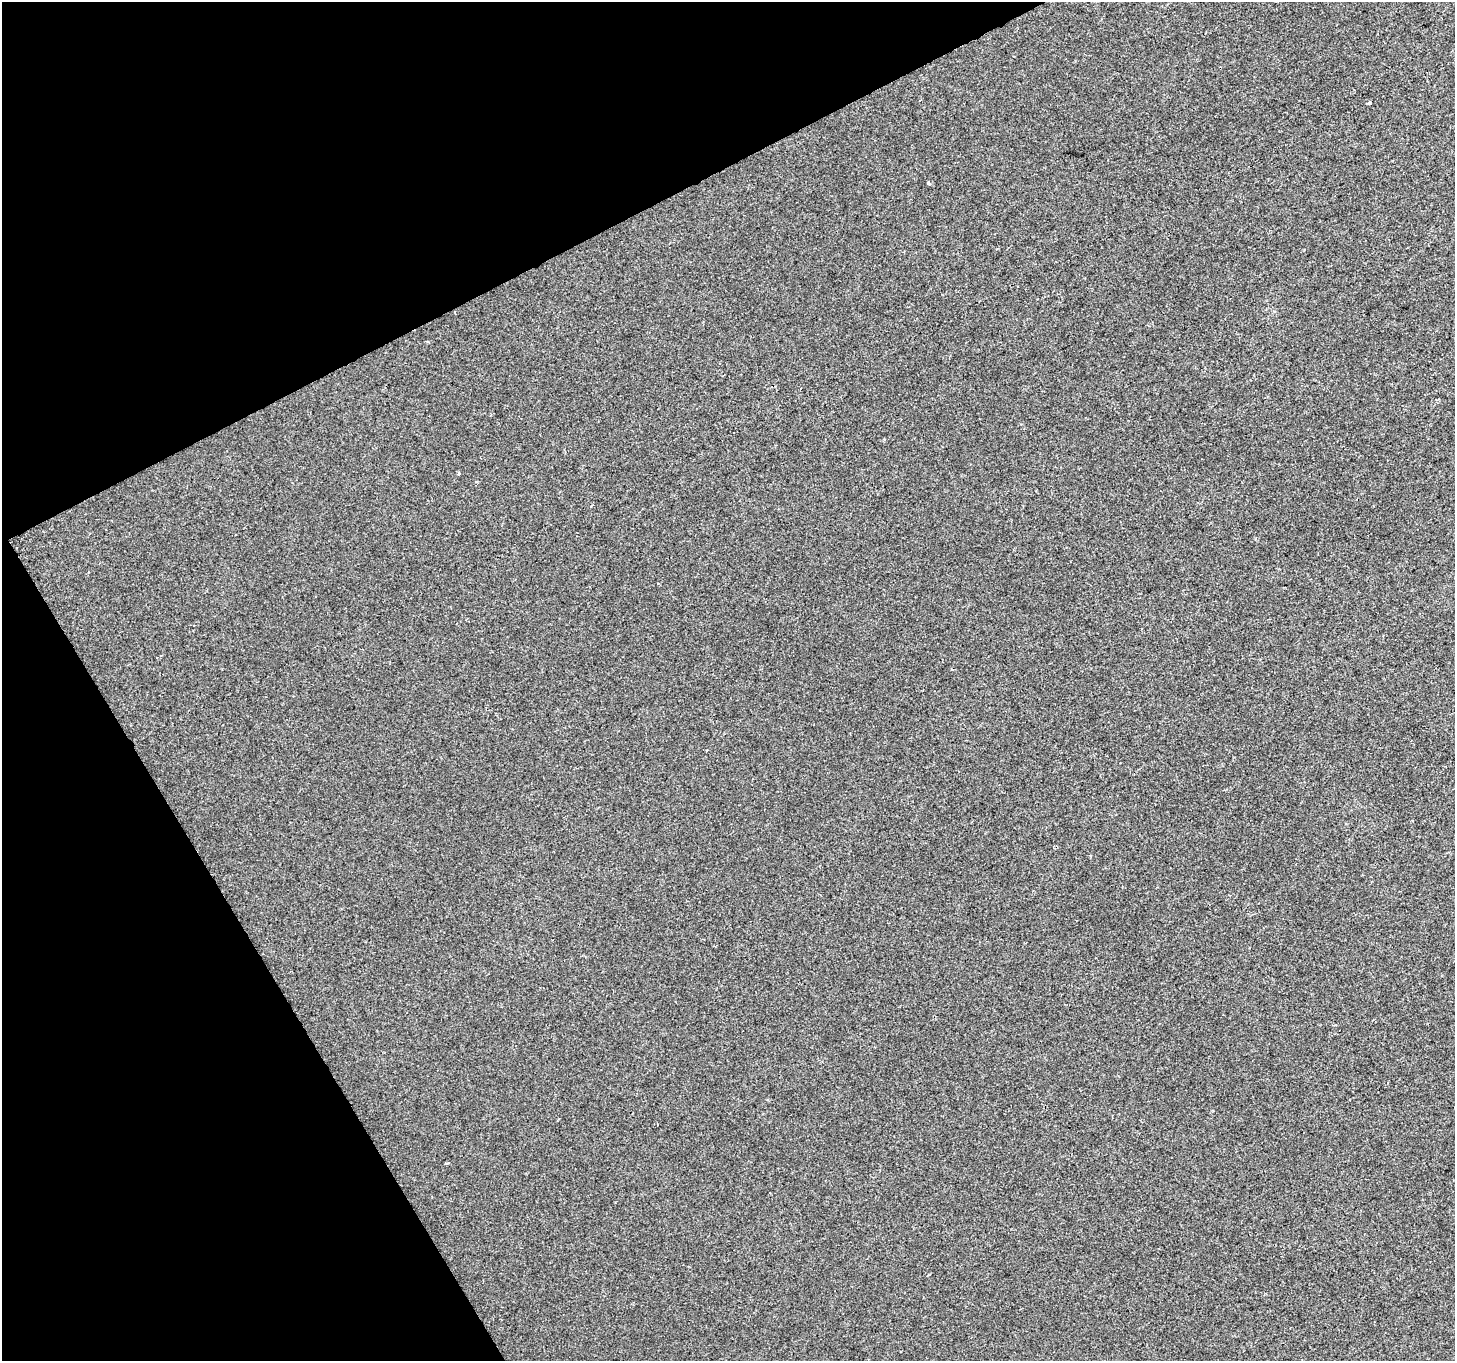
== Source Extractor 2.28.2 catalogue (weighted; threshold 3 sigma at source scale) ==
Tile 5 of 4 x 4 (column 1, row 2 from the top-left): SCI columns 1-1453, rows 2825-4183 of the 5816 x 5708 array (HDU 1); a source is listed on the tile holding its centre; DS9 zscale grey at full resolution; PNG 1457 x 1363 px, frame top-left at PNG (2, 2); no overlay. Shown black and unused: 25% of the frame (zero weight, under 2 of 3 exposures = <1% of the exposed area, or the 3 px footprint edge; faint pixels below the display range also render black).
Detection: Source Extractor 2.28.2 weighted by HDU 2 'WHT'; one run over the whole footprint, this tile lists its part. Background 6.12e-05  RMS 0.0045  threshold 0.0204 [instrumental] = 3 sigma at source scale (4.5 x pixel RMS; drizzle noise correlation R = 1.50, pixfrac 1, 0.0396/0.0396 arcsec/px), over >= 5 px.
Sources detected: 5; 1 cosmic-ray / hot-pixel residue — not listed; the other 4 listed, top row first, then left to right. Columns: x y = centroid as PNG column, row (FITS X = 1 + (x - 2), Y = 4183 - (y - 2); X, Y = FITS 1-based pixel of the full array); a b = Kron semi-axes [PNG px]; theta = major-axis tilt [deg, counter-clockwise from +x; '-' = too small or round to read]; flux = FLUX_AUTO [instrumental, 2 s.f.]
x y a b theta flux
1369 103 3 3 - 0.99
929 183 3 3 - 1.2
459 474 4 3 - 0.68
446 1163 5 3 - 0.46